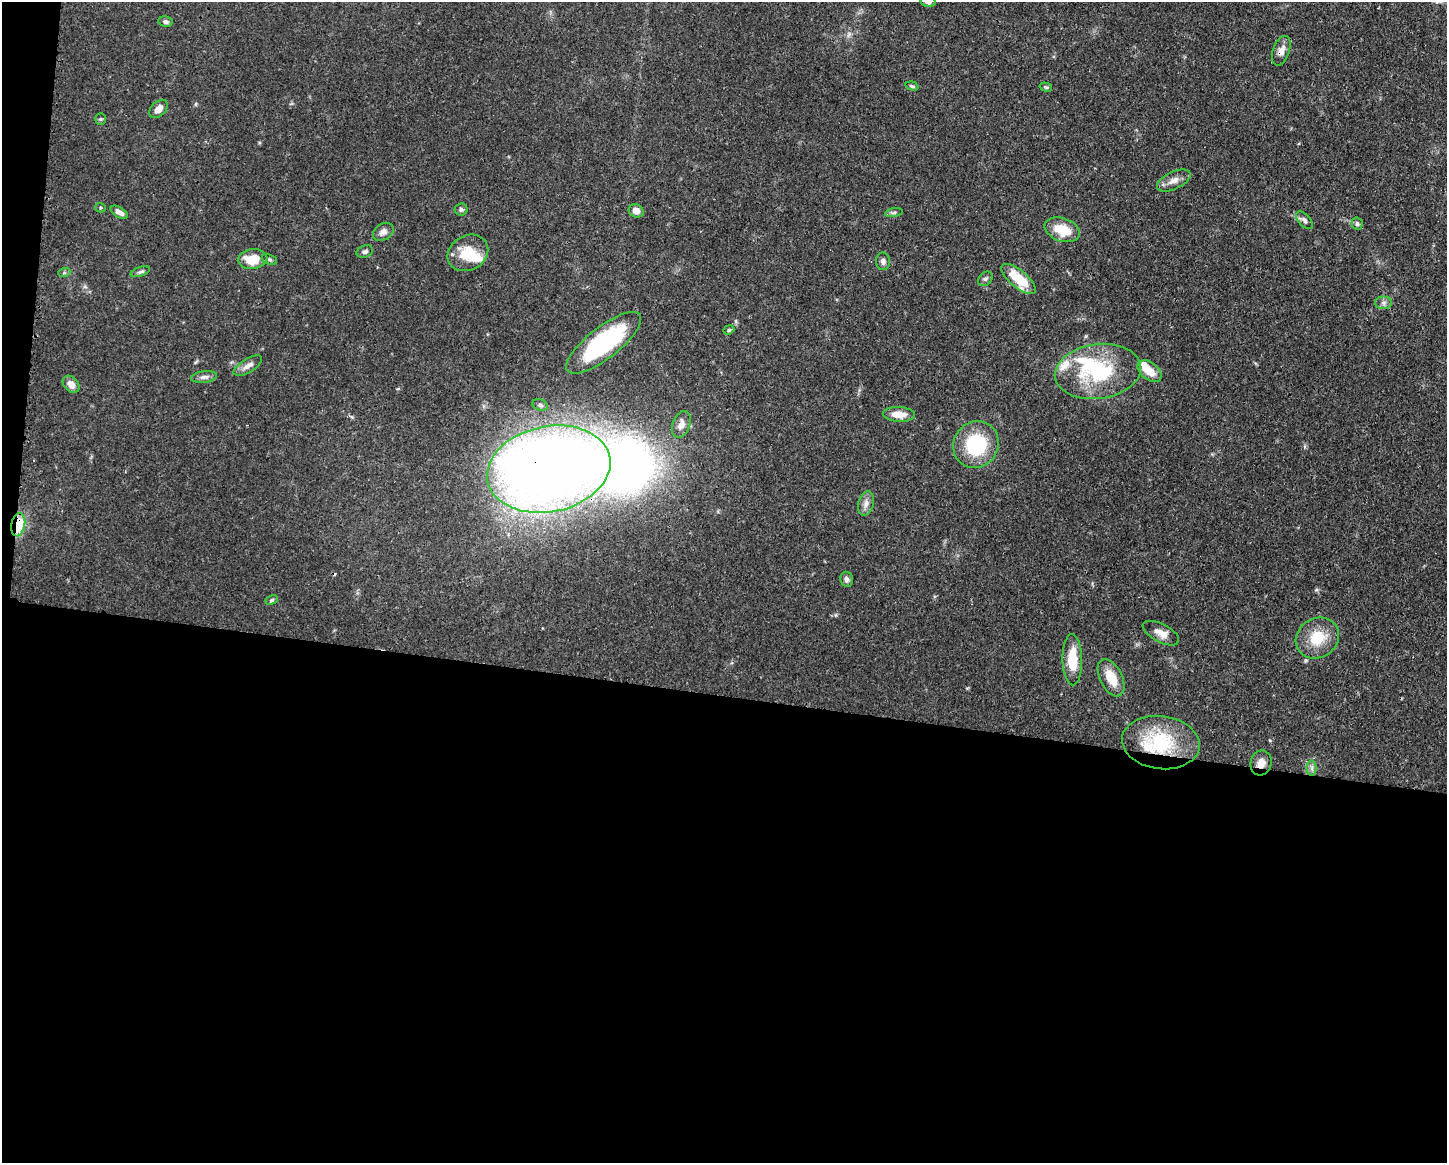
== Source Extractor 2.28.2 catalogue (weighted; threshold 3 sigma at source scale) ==
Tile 10 of 3 x 4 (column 1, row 4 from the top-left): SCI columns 117-1561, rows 3-1163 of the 4681 x 4647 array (HDU 1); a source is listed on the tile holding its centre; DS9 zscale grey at full resolution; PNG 1449 x 1165 px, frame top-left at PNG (2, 2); each listed source drawn as its Kron ellipse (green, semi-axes under 4 px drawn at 4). Shown black and unused: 41% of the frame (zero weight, under 3 of 4 exposures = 1% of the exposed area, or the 3 px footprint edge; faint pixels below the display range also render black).
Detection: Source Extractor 2.28.2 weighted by HDU 2 'WHT'; one run over the whole footprint, this tile lists its part. Background 0.0544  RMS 0.0033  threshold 0.0148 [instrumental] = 3 sigma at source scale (4.5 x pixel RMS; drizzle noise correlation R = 1.50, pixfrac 1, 0.05/0.05 arcsec/px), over >= 5 px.
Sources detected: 57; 2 inside a brighter object's white glare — neither listed nor drawn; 5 inside a brighter listed object's ellipse — not listed separately; the other 50 listed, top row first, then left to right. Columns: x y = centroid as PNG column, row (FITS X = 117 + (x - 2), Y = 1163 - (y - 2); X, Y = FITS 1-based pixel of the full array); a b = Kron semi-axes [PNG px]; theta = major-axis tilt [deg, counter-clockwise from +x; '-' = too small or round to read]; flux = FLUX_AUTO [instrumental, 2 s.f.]
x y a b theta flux
928 2 7 5 -14 1.3
165 22 7 5 -7 0.9
1281 51 15 8 71 2.5
912 86 7 4 -15 0.6
1046 87 6 4 -15 0.53
159 109 11 7 44 2.5
101 119 5 5 - 0.47
1174 180 18 8 25 2.6
100 208 5 4 - 0.46
461 210 6 6 - 0.73
636 211 7 6 - 2.3
119 212 10 5 -32 1.6
894 213 9 4 9 0.73
1304 220 11 6 -47 1.1
1357 224 6 5 - 0.74
1062 230 18 11 -19 8.4
383 232 11 8 33 1.8
365 252 8 6 18 0.91
468 253 21 17 30 9.4
253 259 15 10 6 7.8
269 260 8 5 -23 0.66
883 261 9 7 -89 1.2
140 272 10 4 18 0.86
64 273 6 4 19 0.48
985 279 8 6 41 0.82
1019 279 21 8 -39 10
1383 303 8 6 0 1.1
729 330 6 4 22 0.49
604 343 46 16 38 38
248 366 16 6 32 2.1
1098 371 43 27 8 28
1150 371 14 8 -39 5.2
204 377 13 5 7 1.4
71 384 10 7 -47 2.5
540 405 8 5 -19 0.79
899 414 16 7 -3 4.3
681 425 14 8 69 2.5
976 445 24 22 59 21
549 469 62 43 12 520
866 503 12 7 74 1.9
18 525 12 7 79 16
847 579 7 6 - 1.1
272 600 6 4 28 0.52
1161 633 20 9 -27 3.3
1317 638 22 19 31 11
1072 660 25 10 -89 9.8
1111 678 20 11 -63 7.2
1161 743 39 26 -7 24
1261 763 12 10 76 3
1312 768 7 5 -90 0.96
Overlapping masked pixels (flux is a lower limit): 6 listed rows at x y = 1281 51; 604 343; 549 469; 18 525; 1161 743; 1261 763
Isophote crosses this tile's border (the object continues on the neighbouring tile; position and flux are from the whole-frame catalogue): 1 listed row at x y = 928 2